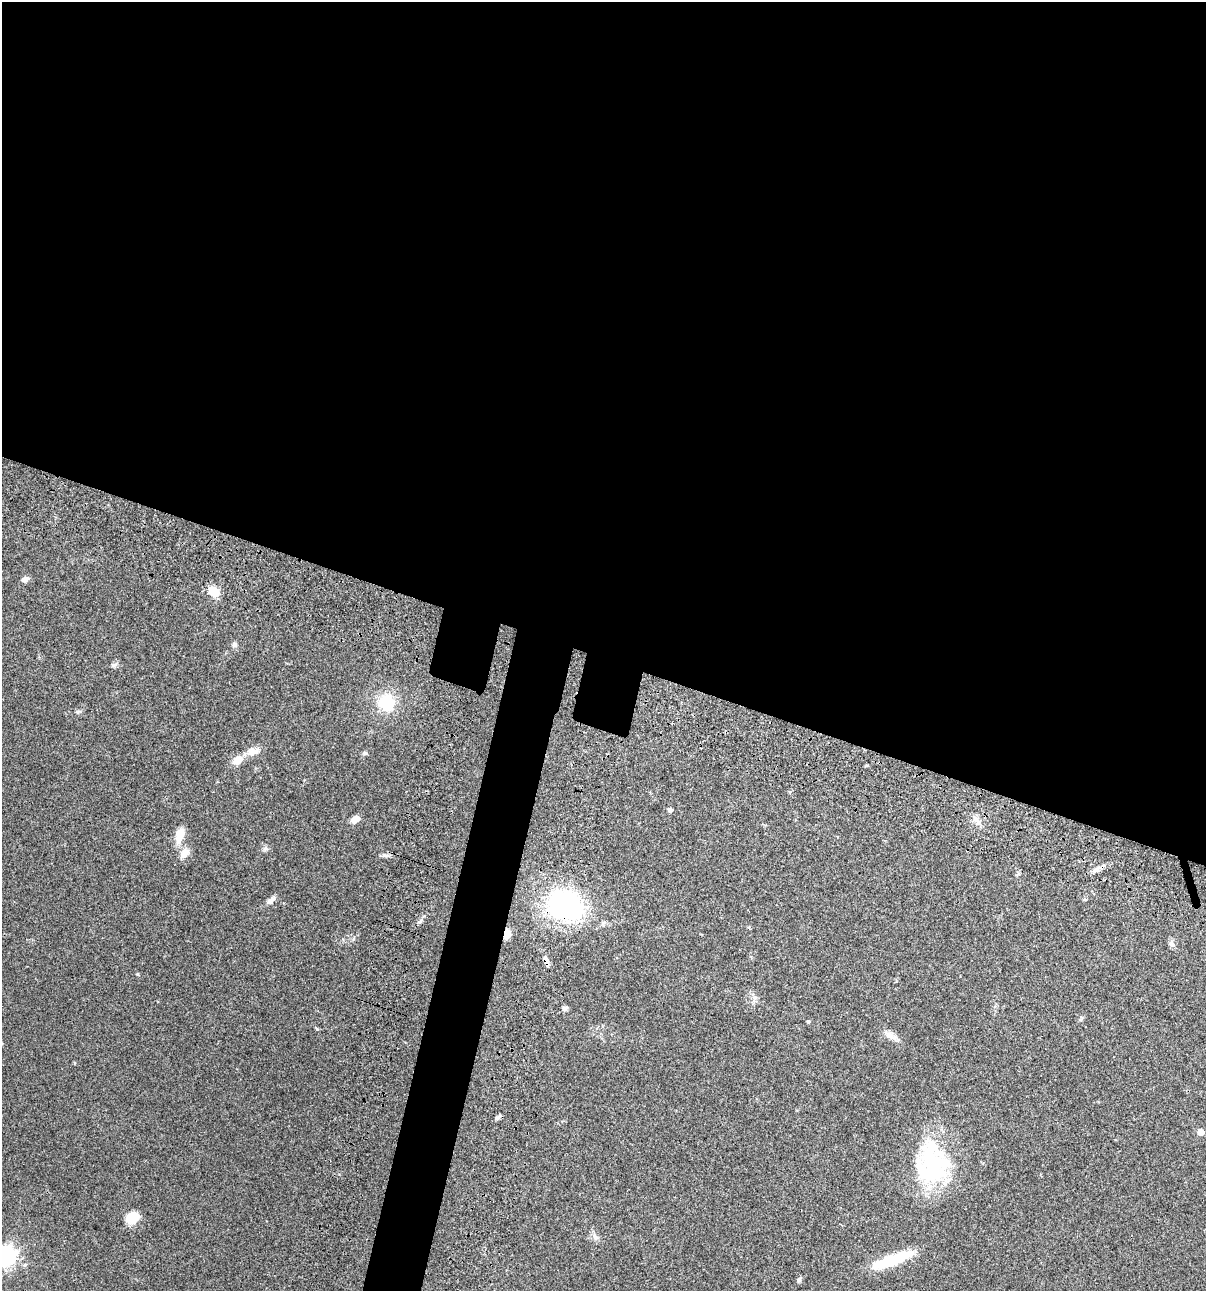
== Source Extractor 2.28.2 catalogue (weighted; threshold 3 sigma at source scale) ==
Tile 3 of 4 x 4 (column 3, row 1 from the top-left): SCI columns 2641-3844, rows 3986-5274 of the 5406 x 5391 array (HDU 1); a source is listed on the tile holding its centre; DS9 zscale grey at full resolution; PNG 1208 x 1293 px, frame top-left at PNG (2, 2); no overlay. Shown black and unused: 54% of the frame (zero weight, under 3 of 4 exposures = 9% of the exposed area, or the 3 px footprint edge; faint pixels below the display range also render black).
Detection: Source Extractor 2.28.2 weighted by HDU 2 'WHT'; one run over the whole footprint, this tile lists its part. Background 0.0472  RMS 0.0053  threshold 0.0239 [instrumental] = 3 sigma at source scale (4.5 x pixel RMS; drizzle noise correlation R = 1.50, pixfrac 1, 0.05/0.05 arcsec/px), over >= 5 px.
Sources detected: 36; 1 inside a brighter listed object's ellipse — not listed separately; the other 35 listed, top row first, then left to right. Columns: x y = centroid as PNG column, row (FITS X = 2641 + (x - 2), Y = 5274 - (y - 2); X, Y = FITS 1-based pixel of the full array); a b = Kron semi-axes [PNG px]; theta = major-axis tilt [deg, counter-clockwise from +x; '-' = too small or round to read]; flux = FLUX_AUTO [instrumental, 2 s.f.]
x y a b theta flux
25 579 8 6 15 2.6
213 591 12 9 -44 9
234 645 7 6 - 1.5
114 665 8 5 29 1.2
386 702 18 18 - 19
252 751 18 10 13 4.6
365 753 7 5 -20 0.82
237 760 11 8 30 6.9
670 810 5 4 - 1.7
355 819 10 6 35 4.6
976 820 15 6 -53 3
180 835 16 9 77 8.5
265 848 7 7 - 1.3
184 853 17 9 45 4
385 855 11 5 -17 1.6
1096 870 13 6 13 2.3
271 900 13 6 40 2.8
565 905 37 30 -20 98
420 921 9 3 45 1.1
507 934 11 7 83 4.4
1172 944 9 7 -53 1.8
546 960 11 6 -64 2.6
137 974 4 4 - 0.52
754 998 10 7 74 2.1
565 1008 7 6 - 1.4
808 1021 4 4 - 0.73
891 1036 21 8 -31 3.9
498 1117 10 4 40 1.3
1201 1132 5 5 - 4.9
932 1166 48 44 -75 59
132 1217 14 11 27 10
595 1237 11 6 -45 2
7 1256 7 7 - 250
892 1260 48 10 20 25
799 1280 6 5 - 1.2
Overlapping masked pixels (flux is a lower limit): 3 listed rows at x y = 565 905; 507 934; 546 960
Isophote crosses this tile's border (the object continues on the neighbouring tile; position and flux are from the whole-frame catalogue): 1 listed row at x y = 7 1256
Unlisted compact peaks at least as high as the median listed source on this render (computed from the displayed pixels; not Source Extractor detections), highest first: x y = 317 1029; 78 712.